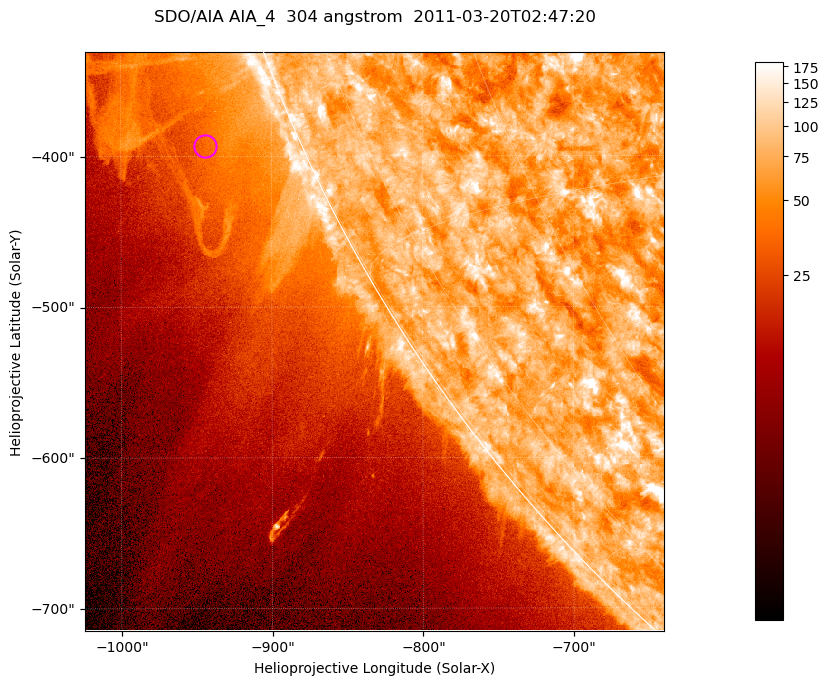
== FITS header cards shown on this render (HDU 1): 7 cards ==
TELESCOP= 'SDO/AIA '           / For AIA: SDO/AIA
INSTRUME= 'AIA_4   '           / For AIA: AIA_ATA1, AIA_ATA2, AIA_ATA3 or AIA_AT
WAVELNTH=                  304 / [angstrom] Wavelength
WAVEUNIT= 'angstrom'           / Wavelength unit: angstrom
DATE-OBS= '2011-03-20T02:47:20.123' / [ISO] Date when observation started; ISO 8
CTYPE1  = 'HPLN-TAN'           / CTYPE1; Typically HPLN
CTYPE2  = 'HPLT-TAN'           / CTYPE2; Typically HPLT

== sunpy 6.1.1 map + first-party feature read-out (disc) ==
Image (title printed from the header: SDO/AIA AIA_4  304 angstrom  2011-03-20T02:47:20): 640 x 640 px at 0.6 arcsec/px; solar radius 964 arcsec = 1606 px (partial field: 2.1% of the solar disc is inside the frame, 41% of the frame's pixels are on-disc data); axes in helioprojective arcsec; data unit not stated in the header (colour bar unlabelled)
Orientation: roll -0.132 deg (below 1 deg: not rotated)
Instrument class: DISC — disc imager (sunpy class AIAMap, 304 A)
Bright regions (active regions / flare kernels): reference = the on-disc median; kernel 5 px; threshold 5 sigma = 111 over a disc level ~73.6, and >= 1.15x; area >= 409 px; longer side >= 8 px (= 4.8 arcsec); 0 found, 0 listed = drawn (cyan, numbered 1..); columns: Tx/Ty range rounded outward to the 2 arcsec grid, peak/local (2 s.f.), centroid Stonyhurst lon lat
Off-limb structures (1.02-1.3 R_sun): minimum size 204 px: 4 found; the strongest spans PA ~110..120 deg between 1.02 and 1.13 R_sun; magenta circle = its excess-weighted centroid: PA ~115 deg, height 1.06 R_sun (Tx ~-944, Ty ~-394 arcsec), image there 1.5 x the reference